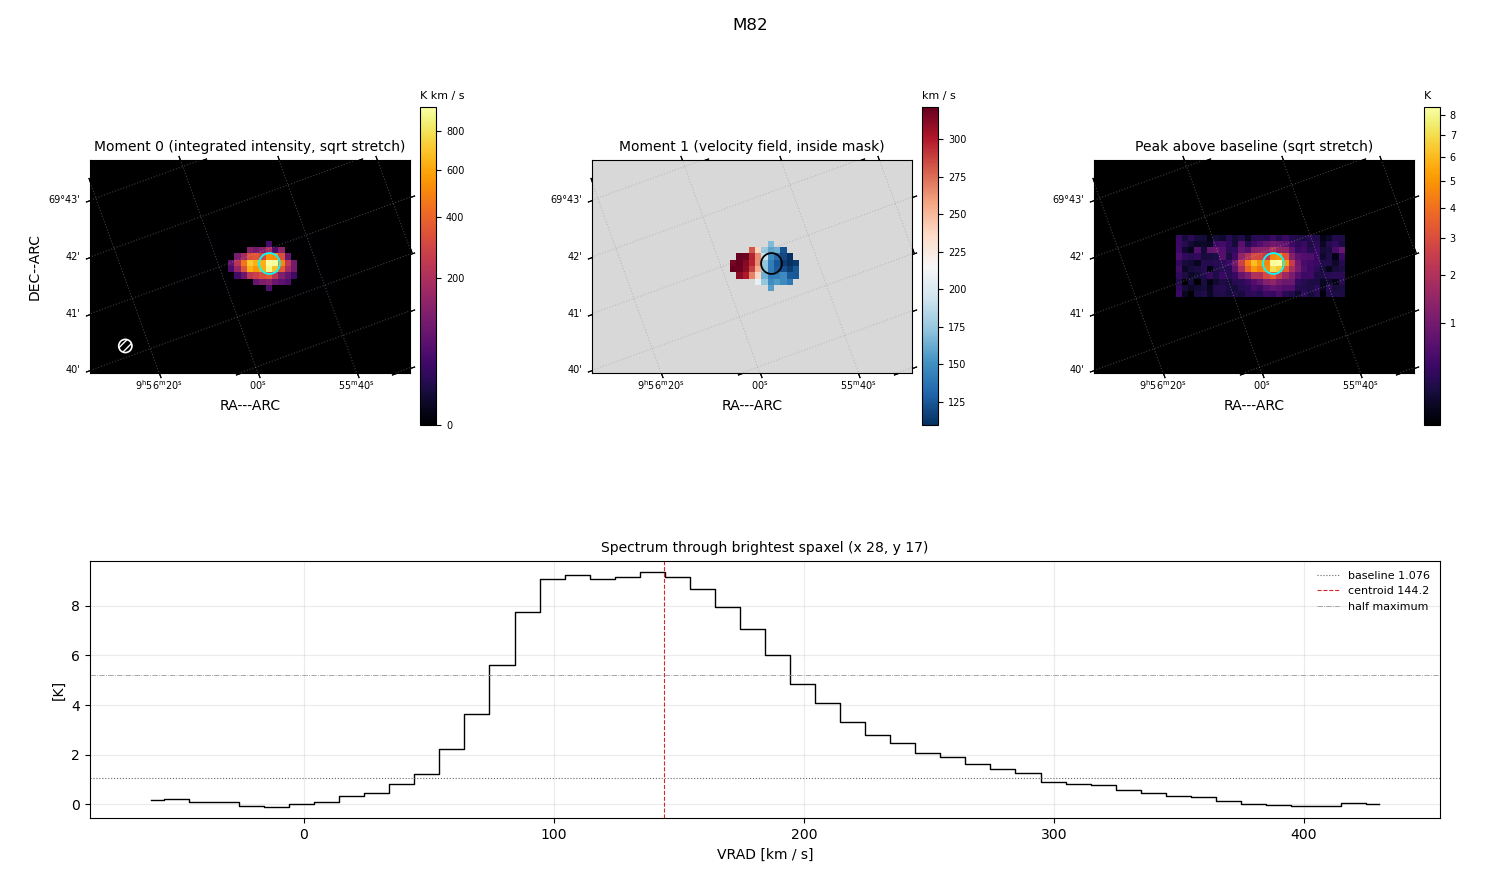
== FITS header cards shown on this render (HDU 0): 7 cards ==
OBJECT  = 'M82         '               /
BUNIT   = 'K       '
CTYPE1  = 'RA---ARC'           / Right ascension, zenithal/azimuthal equidistant
CTYPE2  = 'DEC--ARC'           / Declination, zenithal/azimuthal equidistant pro
CTYPE3  = 'VRAD'               / Radio velocity (linear)
NAXIS3  =                   50
CUNIT3  = 'km s-1  '           / Units of coordinate increment and value

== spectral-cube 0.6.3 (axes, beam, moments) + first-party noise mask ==
SpectralCube HDU 0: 50 channels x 34 x 51 spaxels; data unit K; figure title: M82
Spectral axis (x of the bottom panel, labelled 'VRAD [km / s]'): -61 .. 430 km / s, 50 channels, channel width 10 km / s
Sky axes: RA---ARC/DEC--ARC; field 5.99' x 3.99' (7 arcsec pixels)
Beam (drawn as the hatched ellipse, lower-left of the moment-0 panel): BMAJ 14.9 arcsec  BMIN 14.9 arcsec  BPA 0 deg
Caveat (lower limits): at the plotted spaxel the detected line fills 21 of 50 channels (42%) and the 29 channels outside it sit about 0.88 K (their median) below the dotted baseline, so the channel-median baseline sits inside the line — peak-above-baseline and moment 0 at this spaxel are lower limits by about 0.88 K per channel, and W50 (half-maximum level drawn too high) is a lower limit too
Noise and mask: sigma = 0.14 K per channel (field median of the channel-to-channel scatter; includes a channel-correlation factor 1.5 measured on the 187 emission-free spaxels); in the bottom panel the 29 channels outside the detected line wander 0.38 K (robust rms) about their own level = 2.7x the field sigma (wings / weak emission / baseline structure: the noise itself is not readable there); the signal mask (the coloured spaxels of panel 2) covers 3% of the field
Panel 1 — Moment 0 (line voxels x channel width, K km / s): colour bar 0 .. 935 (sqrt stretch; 0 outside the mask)
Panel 2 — Moment 1 (intensity-weighted velocity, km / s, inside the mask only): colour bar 109 .. 321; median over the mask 165
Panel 3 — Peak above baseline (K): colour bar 0.145 .. 8.42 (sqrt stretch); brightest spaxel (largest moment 0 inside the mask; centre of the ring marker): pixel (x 28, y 17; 0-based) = FK5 09h55m50s +69d40m50s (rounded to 2 s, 10 arcsec steps: no finer than the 7 arcsec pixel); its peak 8.28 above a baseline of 1.076
Panel 4 — spectrum at that spaxel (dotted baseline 1.076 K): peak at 139 km / s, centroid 144.2 km / s (red dashed line; intensity-weighted over the run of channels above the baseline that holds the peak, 44 .. 295 km / s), W50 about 120 km / s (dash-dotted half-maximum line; edge to edge of the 12 channels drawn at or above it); detected line 54 .. 265 km / s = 21 of 50 channels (42%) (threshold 4 sigma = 0.55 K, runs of >= 3 channels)